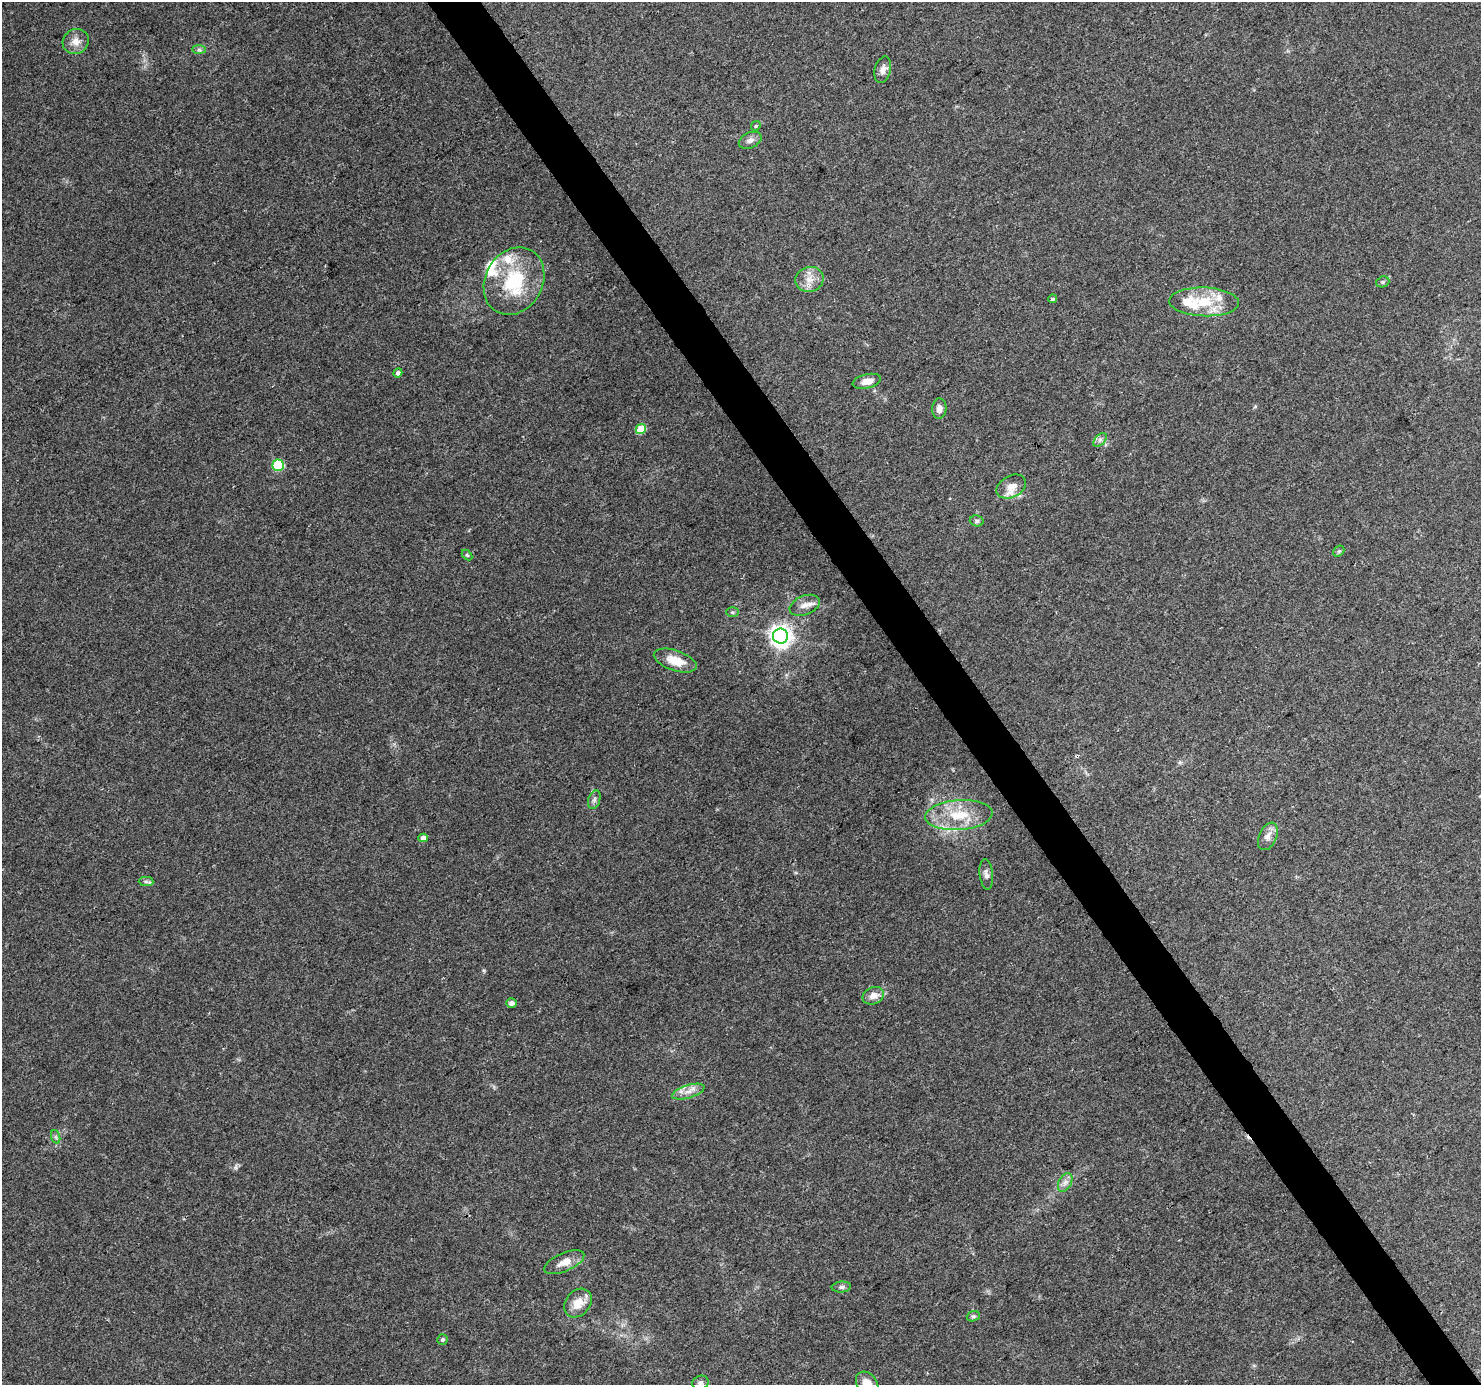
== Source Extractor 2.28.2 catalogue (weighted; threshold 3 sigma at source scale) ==
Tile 6 of 4 x 4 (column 2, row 2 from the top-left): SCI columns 1485-2963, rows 2952-4334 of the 5921 x 5841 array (HDU 1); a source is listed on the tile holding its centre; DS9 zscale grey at full resolution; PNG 1483 x 1387 px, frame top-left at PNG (2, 2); each listed source drawn as its Kron ellipse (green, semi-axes under 4 px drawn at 4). Shown black and unused: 4% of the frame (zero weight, under 3 of 4 exposures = <1% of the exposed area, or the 3 px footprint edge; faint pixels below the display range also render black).
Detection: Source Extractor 2.28.2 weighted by HDU 2 'WHT'; one run over the whole footprint, this tile lists its part. Background 0.0778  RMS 0.0047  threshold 0.0213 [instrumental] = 3 sigma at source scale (4.5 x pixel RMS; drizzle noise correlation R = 1.50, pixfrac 1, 0.0396/0.0396 arcsec/px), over >= 5 px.
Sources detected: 52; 1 inside a brighter object's white glare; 2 cosmic-ray / hot-pixel residue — neither listed nor drawn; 7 inside a brighter listed object's ellipse — not listed separately; the other 42 listed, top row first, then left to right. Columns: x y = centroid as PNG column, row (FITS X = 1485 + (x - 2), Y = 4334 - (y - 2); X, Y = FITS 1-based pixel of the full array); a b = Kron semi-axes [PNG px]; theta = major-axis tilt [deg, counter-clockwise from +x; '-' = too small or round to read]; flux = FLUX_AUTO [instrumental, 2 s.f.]
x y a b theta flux
76 41 13 12 - 4.2
199 50 7 4 -1 1
883 70 13 8 75 3
756 126 5 4 - 0.63
750 140 12 7 25 2.4
809 279 14 12 14 5.4
514 281 35 28 60 32
1383 282 7 5 20 0.82
1052 299 4 4 - 1
1204 302 35 14 -2 17
398 373 5 4 - 1.4
867 381 14 7 13 4.2
939 409 10 7 87 2.6
641 429 5 5 - 15
1100 440 8 5 45 1.5
278 465 6 5 - 34
1011 487 16 11 28 4.7
977 521 7 5 -15 1
1339 551 6 4 44 0.7
467 555 6 4 -45 0.56
805 605 16 9 21 3.7
732 612 6 5 - 0.78
780 636 7 7 - 340
675 661 22 10 -19 8.6
594 800 9 6 72 1.5
959 815 34 15 4 17
1268 836 14 9 66 3.4
423 838 4 4 - 3
986 874 15 6 -84 2.1
146 881 7 4 -1 1.2
873 996 11 8 24 3.6
511 1003 5 5 - 2.5
688 1092 16 6 17 3.9
56 1137 7 4 -71 0.94
1065 1182 10 6 63 2.1
564 1262 21 9 23 5.4
841 1287 9 5 5 1.4
578 1303 16 12 49 7.2
973 1316 7 5 20 0.91
442 1339 5 5 - 0.86
700 1383 8 7 - 1.4
867 1384 13 10 -52 6.3
Isophote crosses this tile's border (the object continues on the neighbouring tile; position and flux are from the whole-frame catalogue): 1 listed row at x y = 867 1384